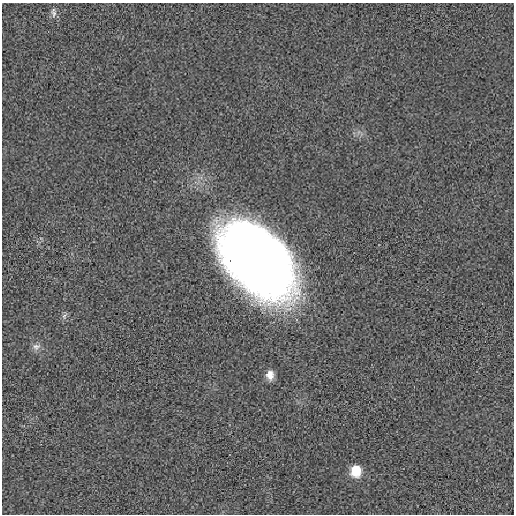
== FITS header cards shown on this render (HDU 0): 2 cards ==
NAXIS1  =                  512 / length of data axis 1
NAXIS2  =                  512 / length of data axis 2

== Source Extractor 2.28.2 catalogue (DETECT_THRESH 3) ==
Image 512 x 512 px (HDU 0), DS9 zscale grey, 1 PNG px = 1 image px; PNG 516 x 516 px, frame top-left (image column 1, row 512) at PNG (2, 3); no overlay
Background -1.19e-04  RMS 0.0055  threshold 0.0164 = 3 sigma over >= 5 px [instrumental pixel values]
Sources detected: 6; all 6 listed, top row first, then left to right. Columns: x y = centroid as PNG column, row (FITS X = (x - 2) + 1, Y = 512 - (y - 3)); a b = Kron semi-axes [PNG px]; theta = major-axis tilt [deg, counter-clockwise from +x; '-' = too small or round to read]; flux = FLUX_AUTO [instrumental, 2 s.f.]
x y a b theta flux
54 14 14 7 -77 1.6
257 259 69 41 -49 520
64 316 8 6 70 1
36 346 11 9 12 1.8
270 375 12 9 -88 3
356 471 13 11 90 6.9